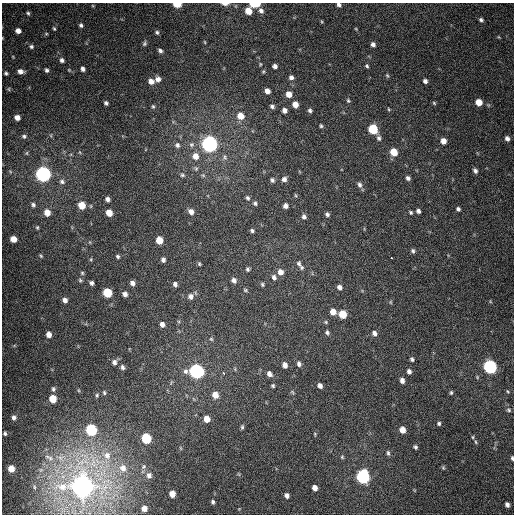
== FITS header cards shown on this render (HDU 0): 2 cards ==
NAXIS1  =                  512
NAXIS2  =                  512

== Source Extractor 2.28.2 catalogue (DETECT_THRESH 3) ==
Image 512 x 512 px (HDU 0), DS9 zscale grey, 1 PNG px = 1 image px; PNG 516 x 516 px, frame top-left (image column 1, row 512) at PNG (2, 3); no overlay
Background 380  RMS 9.5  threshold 28.6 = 3 sigma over >= 5 px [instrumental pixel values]
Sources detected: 180; all 180 listed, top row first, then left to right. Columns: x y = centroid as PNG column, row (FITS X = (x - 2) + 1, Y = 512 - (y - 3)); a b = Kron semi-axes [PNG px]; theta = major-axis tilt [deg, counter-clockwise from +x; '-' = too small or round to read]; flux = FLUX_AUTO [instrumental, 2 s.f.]
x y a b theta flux
177 4 6 4 -3 1.8e+04
225 4 9 3 0 2.9e+03
255 4 8 4 0 2.2e+04
339 5 5 4 - 1.7e+03
248 11 6 5 - 9.6e+03
261 11 7 6 - 2.7e+03
28 13 6 4 -46 1.1e+03
481 20 4 3 - 1.3e+03
322 22 7 3 -71 6.9e+02
81 25 6 5 - 1.5e+03
54 29 5 4 - 8.8e+02
356 29 4 3 - 5.7e+02
18 31 5 5 - 3.8e+03
157 32 6 5 - 1.2e+03
46 34 6 4 0 7.7e+02
205 42 5 3 - 5.8e+02
144 43 7 5 66 1.3e+03
373 44 5 4 - 2.3e+03
31 46 6 5 - 1.5e+03
160 50 6 4 -28 1.5e+03
62 60 6 5 - 2.0e+03
260 64 5 4 - 6.7e+02
275 66 5 4 - 2.2e+03
367 66 6 5 - 1.0e+03
83 69 5 5 - 2.1e+03
47 70 6 5 - 1.5e+03
69 70 6 4 -45 7.6e+02
20 71 7 6 - 3.2e+03
263 71 5 4 - 8.1e+02
6 73 5 4 - 1.1e+03
387 76 6 4 -68 9.3e+02
291 77 6 6 - 2.2e+03
158 79 6 6 - 3.0e+03
151 81 7 6 - 3.7e+03
425 81 5 4 - 2.0e+03
9 89 6 4 -89 8.4e+02
267 91 5 4 - 3.8e+03
289 94 6 5 - 5.8e+03
348 101 6 4 -50 9.9e+02
479 102 5 5 - 8.4e+03
106 103 4 4 - 1.4e+03
434 103 5 4 - 8.5e+02
295 104 5 5 - 5.6e+03
153 106 6 4 -67 9.2e+02
272 106 6 5 - 1.7e+03
388 109 5 3 - 6.2e+02
284 110 5 5 - 3.1e+03
310 110 5 5 - 1.4e+03
240 116 7 7 - 8.4e+03
17 117 5 4 - 4.1e+03
321 126 5 4 - 9.6e+02
373 129 6 5 - 3.3e+04
24 136 6 6 - 1.4e+03
379 138 7 6 - 1.8e+03
507 138 6 5 - 2.4e+03
443 141 6 6 - 4.9e+03
209 144 7 6 - 3.5e+05
177 145 8 7 - 2.2e+03
191 145 7 7 - 2.0e+03
394 152 6 5 - 1.2e+04
27 153 6 4 89 7.4e+02
195 156 8 8 - 5.5e+03
225 157 10 7 -89 2.5e+03
196 168 7 5 -69 1.4e+03
475 171 6 5 - 1.9e+03
43 174 6 6 - 2.8e+05
182 175 6 5 - 1.3e+03
203 175 5 5 - 1.1e+03
408 178 5 4 - 1.8e+03
284 179 6 6 - 2.8e+03
272 180 6 5 - 1.6e+03
62 182 8 6 -34 1.8e+03
360 185 7 5 -74 2.0e+03
295 195 5 3 - 6.8e+02
247 198 7 5 -57 1.5e+03
107 199 5 4 - 2.0e+03
255 203 6 5 - 1.4e+03
33 205 6 5 - 1.6e+03
82 205 6 6 - 1.1e+04
285 206 5 4 - 2.6e+03
458 209 4 4 - 1.4e+03
191 211 7 6 - 3.6e+03
418 211 4 4 - 1.8e+03
47 212 7 6 - 5.9e+03
411 212 5 4 - 9.4e+02
109 213 6 5 - 7.7e+03
327 214 5 5 - 1.6e+03
304 217 6 5 - 1.9e+03
37 227 5 4 - 7.7e+02
252 231 5 4 - 1.3e+03
13 239 5 5 - 7.3e+03
159 240 6 5 - 1.0e+04
413 251 5 4 - 1.3e+03
41 256 5 3 - 7.6e+02
118 256 5 4 - 1.2e+03
391 258 3 2 - 3.9e+03
91 259 5 3 - 6.8e+02
163 260 6 5 - 2.0e+03
199 264 5 4 - 9.0e+02
299 264 10 6 -57 2.3e+03
247 269 5 4 - 1.2e+03
280 272 7 6 - 4.0e+03
82 273 5 5 - 9.1e+02
274 277 7 6 - 1.8e+03
80 280 5 5 - 8.9e+02
234 280 6 5 - 2.4e+03
91 283 4 4 - 1.6e+03
132 283 5 5 - 2.6e+03
175 284 6 5 - 2.0e+03
262 284 5 4 - 9.2e+02
339 287 6 5 - 2.6e+03
245 290 6 4 -16 8.4e+02
107 293 6 6 - 2.4e+04
125 294 5 5 - 2.7e+03
191 296 7 7 - 3.2e+03
65 300 6 5 - 2.9e+03
490 301 5 3 - 5.7e+02
390 302 5 3 - 6.2e+02
333 312 6 5 - 5.7e+03
343 314 6 5 - 1.5e+04
326 322 5 5 - 8.5e+02
162 324 5 5 - 2.8e+03
327 332 6 5 - 1.4e+03
374 333 6 5 - 2.3e+03
49 334 5 5 - 4.4e+03
211 339 5 4 - 7.3e+02
412 359 5 4 - 1.2e+03
114 362 7 6 - 2.4e+03
299 364 7 5 -74 2.1e+03
285 365 6 5 - 3.4e+03
122 367 5 4 - 1.6e+03
490 367 7 6 - 1.7e+05
196 371 7 6 - 2.3e+05
409 371 5 5 - 2.0e+03
224 374 3 3 - 3.3e+03
269 374 6 5 - 2.8e+03
402 380 5 4 - 3.0e+03
273 386 4 4 - 9.9e+02
320 386 5 4 - 2.5e+03
53 389 7 5 -86 1.4e+03
508 391 4 2 - 5.4e+02
104 392 6 4 -74 8.8e+02
292 392 6 4 -45 8.3e+02
451 393 5 4 - 9.0e+02
97 395 6 4 76 9.7e+02
215 395 6 6 - 6.0e+03
53 399 6 5 - 1.3e+04
509 410 5 4 - 8.8e+02
14 417 4 4 - 1.9e+03
207 419 5 5 - 5.7e+03
439 423 5 4 - 1.1e+03
242 427 6 4 81 1.0e+03
91 430 6 6 - 7.0e+04
402 430 5 5 - 6.1e+03
5 433 3 3 - 9.5e+02
315 434 5 4 - 6.5e+02
473 437 5 3 - 6.2e+02
146 438 6 6 - 4.4e+04
415 447 5 4 - 1.2e+03
388 453 7 4 -75 1.3e+03
107 455 12 11 - 8.0e+03
342 457 5 4 - 7.6e+02
49 458 16 7 -26 4.6e+03
512 458 5 3 - 1.0e+03
144 467 6 6 - 1.4e+03
123 468 11 10 - 6.9e+03
443 468 6 4 -69 8.3e+02
11 469 5 5 - 7.5e+03
41 470 6 4 -18 9.2e+02
149 475 8 6 -78 2.9e+03
363 477 7 6 - 1.6e+05
83 486 9 8 - 1.2e+06
34 487 6 4 -89 8.0e+02
315 488 5 4 - 3.8e+03
172 494 5 5 - 6.4e+03
287 495 5 4 - 2.3e+03
213 502 5 4 - 1.4e+03
507 505 6 5 - 2.4e+03
144 508 5 5 - 4.4e+03
239 509 4 4 - 5.1e+02
At the frame edge (FLAGS 8, measured only in part): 5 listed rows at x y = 177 4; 225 4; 255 4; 339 5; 512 458